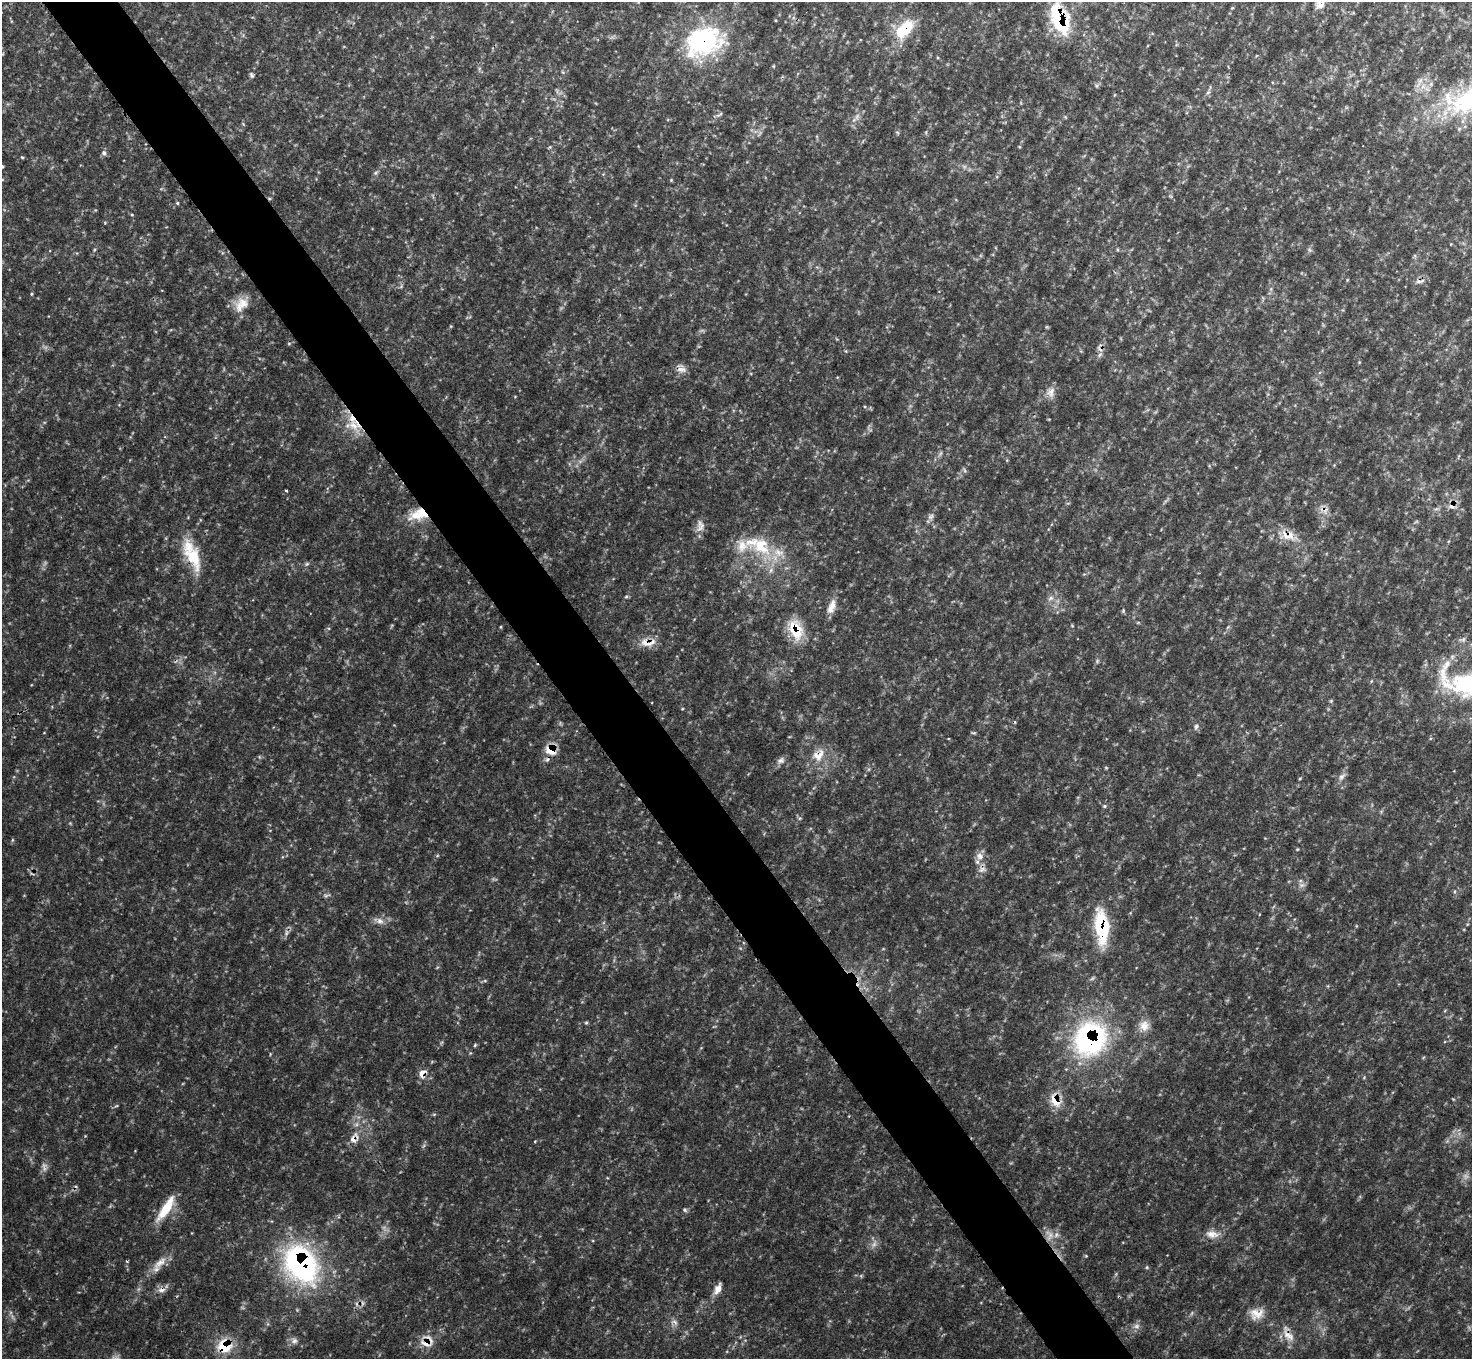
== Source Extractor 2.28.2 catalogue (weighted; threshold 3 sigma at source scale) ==
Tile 11 of 4 x 4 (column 3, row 3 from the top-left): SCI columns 2955-4424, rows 1532-2888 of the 5912 x 5912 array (HDU 1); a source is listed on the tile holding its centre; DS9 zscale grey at full resolution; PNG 1474 x 1361 px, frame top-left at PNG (2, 2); no overlay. Shown black and unused: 5% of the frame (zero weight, under 3 of 4 exposures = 1% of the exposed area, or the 3 px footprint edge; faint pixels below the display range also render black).
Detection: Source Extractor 2.28.2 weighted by HDU 2 'WHT'; one run over the whole footprint, this tile lists its part. Background 0.146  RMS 0.0053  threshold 0.0238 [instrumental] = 3 sigma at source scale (4.5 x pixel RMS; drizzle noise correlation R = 1.50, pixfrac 1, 0.05/0.05 arcsec/px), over >= 5 px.
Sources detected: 81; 4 too faint to see at this stretch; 2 cosmic-ray / hot-pixel residue — not listed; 4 inside a brighter listed object's ellipse — not listed separately; the other 71 listed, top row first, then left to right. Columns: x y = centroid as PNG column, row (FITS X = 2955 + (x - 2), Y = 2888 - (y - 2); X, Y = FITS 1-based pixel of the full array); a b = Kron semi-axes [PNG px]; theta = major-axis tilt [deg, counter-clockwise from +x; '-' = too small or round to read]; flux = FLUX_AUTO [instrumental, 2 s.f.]
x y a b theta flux
1320 5 15 9 25 4
1060 20 34 17 -70 38
904 29 30 16 47 19
703 41 48 35 25 66
252 75 6 5 - 1.3
1208 92 6 4 19 0.82
104 153 7 6 - 1.4
22 157 5 3 - 0.55
2 166 5 3 - 0.61
375 173 6 4 89 0.92
177 203 4 4 - 0.62
1419 281 14 6 2 2.3
31 294 5 3 - 0.56
241 304 22 15 49 8.5
1100 355 7 5 46 1.3
681 369 15 7 0 3.3
1051 392 15 10 61 4
354 425 19 14 -13 11
964 470 7 4 -70 0.81
286 490 3 3 - 1.2
418 514 24 13 18 12
931 517 9 6 48 1.8
700 526 17 10 88 3.6
1288 536 23 13 -19 8.9
761 545 34 24 -45 28
192 555 44 15 -66 20
626 596 5 5 - 0.7
1050 598 8 6 22 1.8
830 609 13 10 90 4
1123 611 5 4 - 0.7
501 627 5 3 - 0.45
796 630 29 17 -69 15
648 643 26 10 1 6.9
1331 701 5 5 - 0.64
1196 726 7 6 - 1.4
551 750 15 12 -37 7.9
819 755 20 14 43 9
781 760 11 8 27 2.3
1106 768 5 3 - 0.49
1342 777 11 6 37 2.1
1104 806 5 4 - 0.72
980 856 11 10 - 4
982 870 12 6 20 2.2
1302 885 7 4 18 1.3
380 921 10 8 -17 3
1102 927 36 14 -84 33
586 1023 6 4 0 0.65
1144 1026 14 13 - 5.5
1090 1039 41 36 57 87
475 1045 5 4 - 0.61
422 1073 9 7 59 4.9
1055 1101 20 12 -48 8.4
353 1139 11 9 -83 3.5
535 1141 4 2 - 0.46
166 1208 36 10 57 14
685 1210 7 4 -28 0.93
1212 1234 19 10 -7 5.2
1049 1235 15 10 -62 5.1
127 1261 3 3 - 0.6
160 1263 25 9 44 6.3
301 1264 39 28 -55 120
1147 1267 5 3 - 0.57
718 1289 14 8 62 4.1
162 1290 11 7 4 2.6
1256 1314 19 14 8 6.9
675 1322 9 4 -42 1.6
1137 1326 9 7 1 2.1
1288 1336 20 9 -34 5.8
294 1341 8 7 - 2.1
426 1343 19 10 -15 6.6
224 1346 19 17 -12 15
Overlapping masked pixels (flux is a lower limit): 21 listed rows (the first 20) at x y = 1060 20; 904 29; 703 41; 354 425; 418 514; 1288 536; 192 555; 796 630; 648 643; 551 750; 819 755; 1102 927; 1090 1039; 422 1073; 1055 1101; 353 1139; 301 1264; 162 1290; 1288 1336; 426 1343
Isophote crosses this tile's border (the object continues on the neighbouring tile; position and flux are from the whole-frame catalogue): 1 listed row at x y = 1320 5